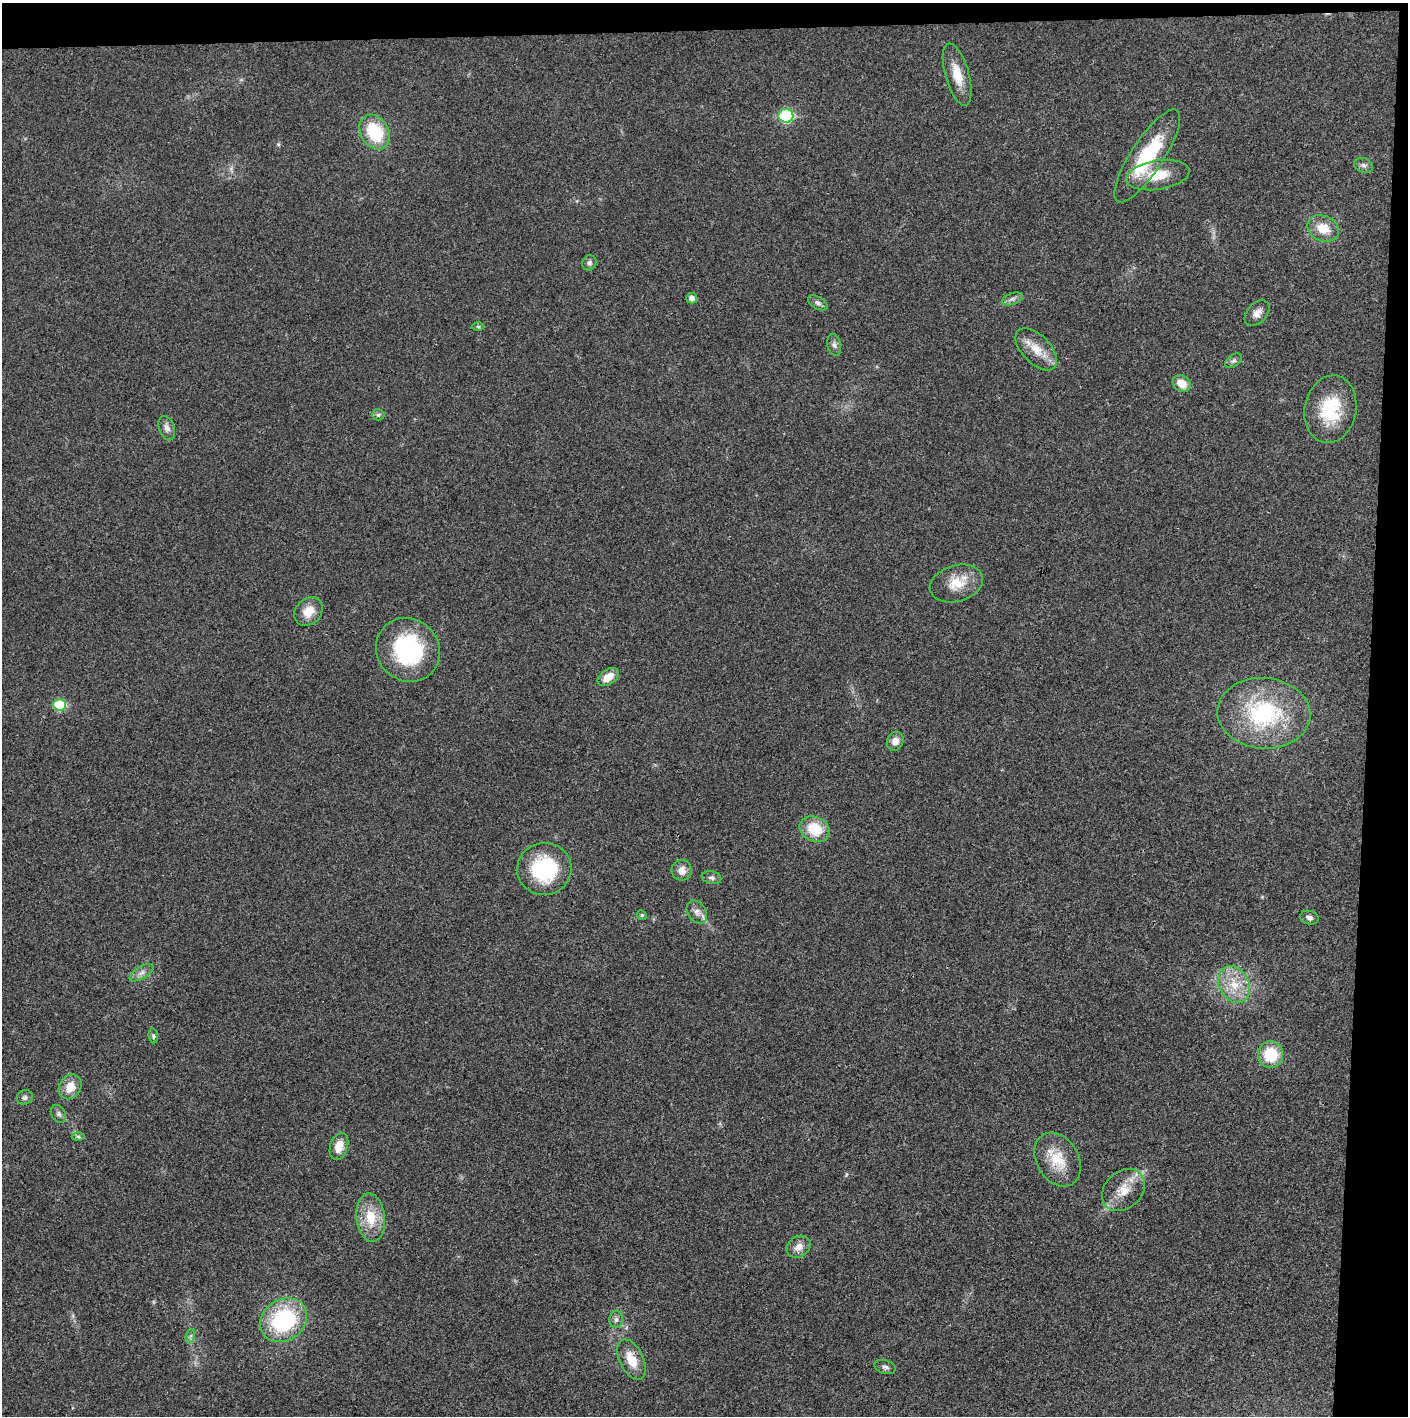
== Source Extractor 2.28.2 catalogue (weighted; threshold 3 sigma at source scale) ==
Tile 3 of 3 x 3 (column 3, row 1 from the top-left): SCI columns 2815-4220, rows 2830-4243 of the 4221 x 4243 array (HDU 1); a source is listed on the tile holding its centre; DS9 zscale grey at full resolution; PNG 1410 x 1418 px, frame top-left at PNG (2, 3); each listed source drawn as its Kron ellipse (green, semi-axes under 4 px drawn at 4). Shown black and unused: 5% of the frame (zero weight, under 3 of 4 exposures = <1% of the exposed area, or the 3 px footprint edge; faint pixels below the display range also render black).
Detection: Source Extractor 2.28.2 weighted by HDU 2 'WHT'; one run over the whole footprint, this tile lists its part. Background 0.019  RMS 0.0051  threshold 0.0229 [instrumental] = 3 sigma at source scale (4.5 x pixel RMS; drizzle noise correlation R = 1.50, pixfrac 1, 0.05/0.05 arcsec/px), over >= 5 px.
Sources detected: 52; all 52 listed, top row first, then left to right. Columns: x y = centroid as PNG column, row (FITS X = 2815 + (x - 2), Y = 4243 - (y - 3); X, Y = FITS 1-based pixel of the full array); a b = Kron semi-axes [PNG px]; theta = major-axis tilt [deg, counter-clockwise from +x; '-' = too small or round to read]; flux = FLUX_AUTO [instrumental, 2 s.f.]
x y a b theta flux
957 74 32 11 -74 11
786 116 7 6 - 47
375 132 18 14 -60 25
1147 156 54 16 57 37
1363 165 10 7 -19 1.8
1158 175 32 14 9 14
1323 228 16 12 -23 9.2
589 263 7 7 - 1.4
692 298 5 5 - 2.7
1012 299 11 5 18 1.9
818 303 11 6 -31 1.9
1257 313 15 10 47 3.6
478 326 6 4 -1 0.77
834 345 11 6 -78 1.9
1036 349 26 14 -46 9.6
1234 361 9 5 37 1.3
1182 383 9 7 -38 7
1330 409 34 26 79 27
378 415 6 5 - 1
167 428 12 8 -71 2.8
956 584 27 18 16 12
308 611 16 12 45 8.2
408 650 33 31 -45 54
608 677 12 7 36 6.7
59 705 6 6 - 27
1264 713 46 35 -5 58
895 741 10 8 68 4.2
815 829 15 12 -23 16
544 869 27 26 - 42
682 870 10 10 - 4.5
711 878 10 6 -11 1.6
697 912 13 9 -58 3.3
642 915 5 4 - 0.66
1309 917 9 6 -15 2
142 973 13 6 32 2.6
1234 984 19 15 -64 12
153 1036 7 4 -82 0.96
1271 1055 13 12 - 18
70 1087 13 10 57 7.9
25 1097 8 7 - 1.8
59 1114 9 7 -60 1.7
78 1136 6 4 -1 0.91
339 1146 14 8 72 7.1
1058 1160 29 21 -59 15
1123 1190 24 18 43 11
371 1218 24 14 -83 14
799 1247 13 10 36 4.4
616 1319 8 6 88 1.8
284 1320 25 20 34 51
190 1336 7 4 70 1.1
632 1360 22 11 -64 9.9
885 1367 11 6 -17 1.7
Overlapping masked pixels (flux is a lower limit): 1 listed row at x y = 632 1360